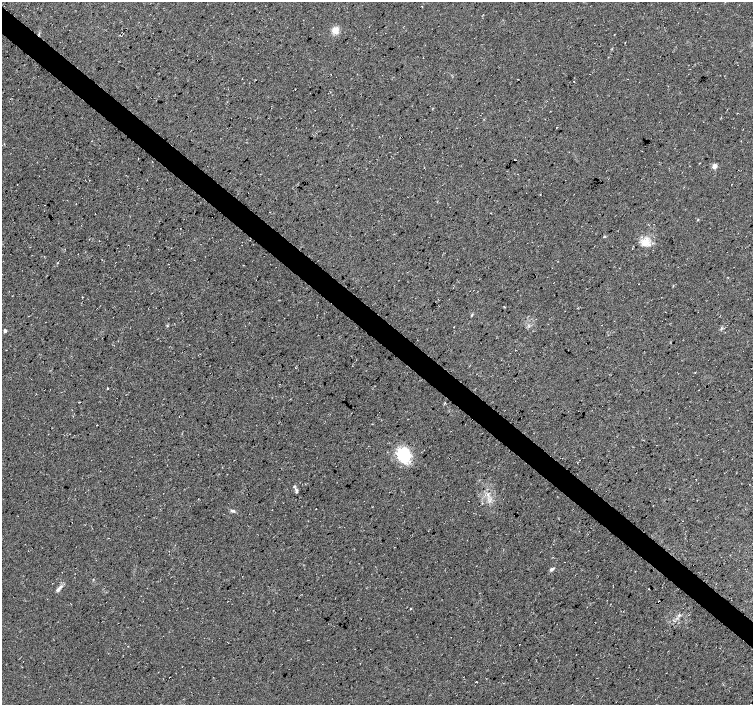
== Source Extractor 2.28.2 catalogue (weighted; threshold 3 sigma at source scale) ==
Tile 11 of 4 x 4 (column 3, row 3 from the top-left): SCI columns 3010-4510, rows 1643-3048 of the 6017 x 6031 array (HDU 1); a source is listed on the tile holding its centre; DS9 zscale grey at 2 x 2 block average (1 PNG px = mean of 2 x 2 image px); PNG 755 x 707 px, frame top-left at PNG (2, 2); no overlay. Shown black and unused: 4% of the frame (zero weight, under 3 of 4 exposures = <1% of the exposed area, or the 3 px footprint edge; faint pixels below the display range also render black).
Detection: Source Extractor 2.28.2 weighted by HDU 2 'WHT'; one run over the whole footprint, this tile lists its part. Background 0.0111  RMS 0.0071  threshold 0.0321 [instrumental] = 3 sigma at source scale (4.5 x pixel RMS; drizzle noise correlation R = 1.50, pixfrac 1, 0.0396/0.0396 arcsec/px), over >= 5 px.
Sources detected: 33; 3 cosmic-ray / hot-pixel residue — not listed; the other 30 listed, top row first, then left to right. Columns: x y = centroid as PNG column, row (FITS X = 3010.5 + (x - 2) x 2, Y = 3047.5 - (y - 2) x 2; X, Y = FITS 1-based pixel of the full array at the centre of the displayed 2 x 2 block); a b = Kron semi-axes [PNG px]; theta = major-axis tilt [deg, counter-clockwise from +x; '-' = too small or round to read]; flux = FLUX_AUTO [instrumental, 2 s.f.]
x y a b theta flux
422 6 2 2 - 2
335 30 7 7 - 13
574 81 2 2 - 1.7
556 127 2 2 - 2.4
515 160 2 2 - 8.3
714 166 3 3 - 22
540 194 2 2 - 0.77
95 214 2 2 - 0.73
698 220 3 2 - 0.98
180 228 2 2 - 0.5
604 237 4 2 - 1.3
647 242 15 9 -66 18
638 284 2 2 - 0.96
82 297 2 2 - 0.69
504 307 2 2 - 0.99
472 314 4 3 - 1.5
28 316 2 2 - 0.76
167 326 3 3 - 1.2
5 331 2 2 - 7.3
107 388 2 2 - 11
404 454 11 9 -55 99
296 492 5 3 - 2.2
233 511 8 3 -10 3.2
551 569 4 3 - 5
58 589 7 4 61 5.4
649 589 2 2 - 1.5
659 601 2 2 - 12
411 609 2 2 - 1.2
679 615 4 3 - 2.3
750 704 2 2 - 0.71
Overlapping masked pixels (flux is a lower limit): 2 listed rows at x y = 659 601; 750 704
Isophote crosses this tile's border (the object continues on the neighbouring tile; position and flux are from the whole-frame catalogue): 1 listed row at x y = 750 704
Diffuse or blended objects may show on this block-average render without a row.